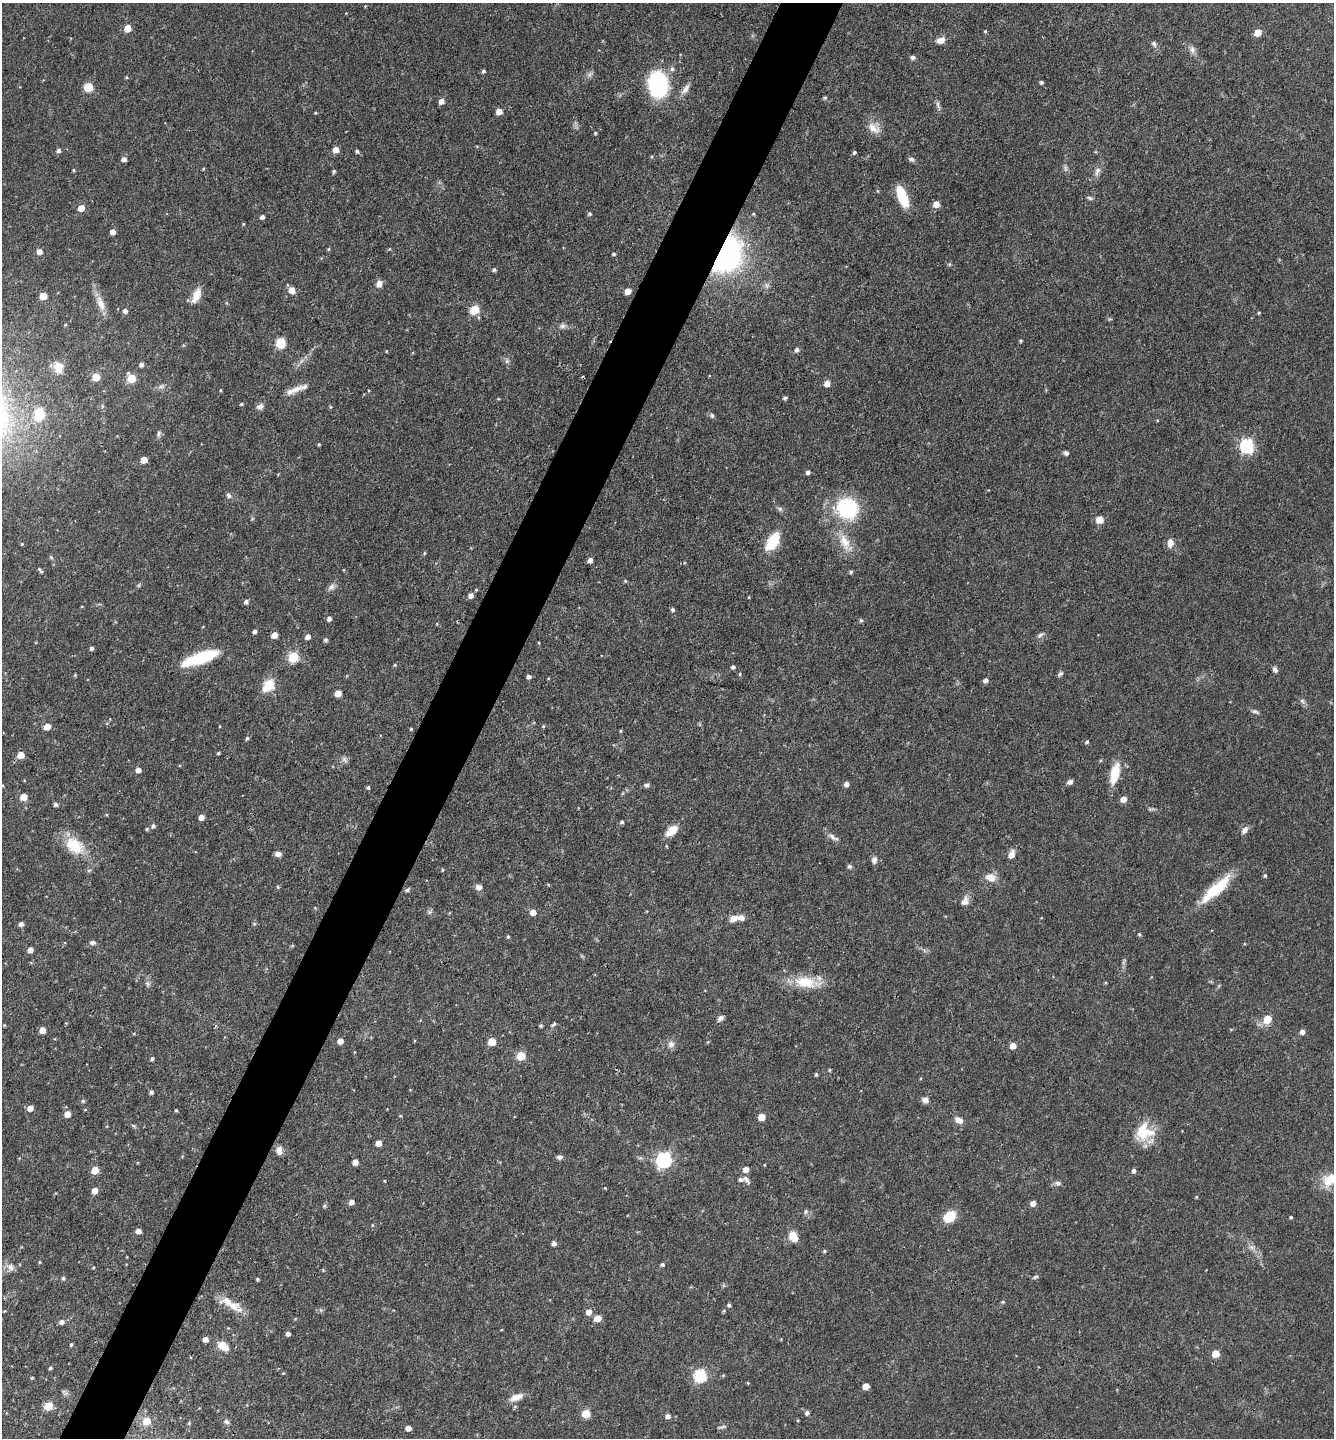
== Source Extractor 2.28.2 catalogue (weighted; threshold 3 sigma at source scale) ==
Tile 7 of 4 x 4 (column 3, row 2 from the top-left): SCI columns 2811-4142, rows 2875-4310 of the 5756 x 5747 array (HDU 1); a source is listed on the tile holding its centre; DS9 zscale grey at full resolution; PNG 1336 x 1440 px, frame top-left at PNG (2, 3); no overlay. Shown black and unused: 5% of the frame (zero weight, under 3 of 4 exposures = <1% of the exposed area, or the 3 px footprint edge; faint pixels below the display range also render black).
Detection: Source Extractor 2.28.2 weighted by HDU 2 'WHT'; one run over the whole footprint, this tile lists its part. Background 0.0897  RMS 0.0041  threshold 0.0183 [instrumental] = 3 sigma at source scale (4.5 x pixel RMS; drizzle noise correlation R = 1.50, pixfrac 1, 0.05/0.05 arcsec/px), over >= 5 px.
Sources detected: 268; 1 too faint to see at this stretch — not listed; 6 inside a brighter listed object's ellipse — not listed separately; the other 261 listed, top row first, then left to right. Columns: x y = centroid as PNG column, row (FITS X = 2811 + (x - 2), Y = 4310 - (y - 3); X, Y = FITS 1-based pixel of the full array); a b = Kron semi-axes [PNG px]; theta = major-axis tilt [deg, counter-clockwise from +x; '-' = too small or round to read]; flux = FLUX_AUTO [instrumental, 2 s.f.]
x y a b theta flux
365 6 3 3 - 0.29
346 13 3 3 - 0.22
127 28 5 5 - 6.6
985 31 4 4 - 0.44
1258 33 5 5 - 6.3
941 40 10 7 26 2.6
1154 43 8 6 -55 1.1
1192 49 11 7 -79 1.8
913 57 6 5 - 1
672 69 6 5 - 1
483 71 4 4 - 0.79
126 77 4 4 - 0.41
1041 82 4 3 - 0.72
658 84 18 14 -85 49
88 87 5 5 - 15
685 89 16 7 55 2.4
825 98 5 4 - 0.57
441 101 6 5 - 2.3
938 105 11 4 -71 1.1
499 111 5 5 - 3.8
874 128 18 11 -35 4.1
595 133 4 4 - 0.51
58 150 5 4 - 1.2
336 150 5 5 - 3.4
357 151 5 4 - 0.75
854 152 4 4 - 0.75
124 159 5 4 - 1.8
912 159 7 5 -2 0.97
1065 168 7 5 -62 0.94
73 170 5 3 - 0.41
334 171 4 4 - 0.64
1097 171 12 6 66 1.9
902 197 22 9 -68 12
1090 198 8 5 -27 0.76
936 204 5 5 - 4.3
81 208 5 5 - 4.5
589 214 5 4 - 0.68
262 217 4 4 - 1.4
243 224 4 4 - 0.34
112 232 4 4 - 2.9
328 249 5 4 - 0.47
39 252 5 5 - 2.7
613 254 4 3 - 0.55
725 254 23 18 66 170
494 270 5 4 - 0.87
379 284 9 7 75 2.2
292 290 6 5 - 4.1
628 291 5 4 - 4.1
196 295 19 9 67 4.7
43 296 5 5 - 8.2
101 303 22 9 -70 4.8
474 310 6 6 - 14
125 311 5 5 - 1.7
1259 313 4 3 - 0.42
563 326 8 7 - 1.3
1021 341 4 3 - 0.51
280 343 6 5 - 24
797 350 6 5 - 1.2
386 351 4 2 - 0.27
507 361 6 5 - 0.79
141 365 5 5 - 1.3
58 367 13 11 -85 4.4
96 377 5 5 - 8
131 378 6 5 - 12
827 383 5 5 - 3.6
161 386 7 5 29 1
296 389 19 8 23 3.2
220 390 5 3 - 0.39
785 398 5 3 - 0.82
498 399 5 3 - 0.34
241 404 4 3 - 0.53
260 406 9 7 17 1.5
330 407 5 3 - 0.4
39 414 6 6 - 29
712 416 7 5 -59 0.86
159 434 9 6 70 1
319 444 4 3 - 0.49
1247 446 7 6 - 64
1066 453 6 5 - 1
144 460 5 5 - 4.9
808 472 5 5 - 1.1
228 495 8 5 -57 1.1
847 508 20 17 -39 36
780 509 6 5 - 0.83
1099 520 7 7 - 3.6
773 542 19 9 59 14
845 542 24 12 -63 7.2
1170 543 11 7 88 2.7
22 544 4 4 - 0.35
51 557 5 5 - 0.57
590 560 5 4 - 1.8
39 569 6 5 - 0.75
851 572 5 4 - 0.64
625 581 4 4 - 0.49
139 585 6 4 71 0.52
331 587 11 7 39 1.6
471 595 5 5 - 2
749 597 4 2 - 0.31
246 602 5 4 - 1.2
673 610 5 4 - 0.72
329 619 5 4 - 1.6
861 620 5 4 - 0.62
254 631 4 4 - 1.1
274 635 5 5 - 3.5
1040 635 11 5 30 1.1
308 637 5 4 - 2
326 640 5 5 - 0.86
91 648 4 4 - 0.93
293 657 6 5 - 26
200 658 37 11 20 20
395 665 4 4 - 0.45
733 667 5 4 - 0.88
1275 670 7 5 -56 1.3
740 674 5 3 - 0.4
1060 674 8 5 37 0.85
75 675 3 3 - 0.48
529 677 5 4 - 1.2
985 680 5 4 - 1.4
269 685 7 6 - 26
338 693 5 5 - 5.1
1302 701 7 5 -45 0.96
1255 711 11 4 -22 1
543 726 4 4 - 0.46
47 727 5 5 - 4.5
411 729 4 3 - 0.4
620 731 4 4 - 0.43
247 738 6 4 59 0.67
1087 742 5 4 - 0.62
218 753 4 3 - 0.54
21 755 5 5 - 5.2
344 759 10 6 -46 1.2
138 770 5 5 - 2.3
1115 773 24 9 75 9
1070 782 6 5 - 1.6
846 784 5 5 - 1.7
647 785 7 5 21 0.96
368 787 4 3 - 0.66
23 797 5 5 - 5.9
1123 799 5 5 - 3.5
56 804 4 4 - 0.92
1150 809 7 4 0 0.7
201 817 5 4 - 2.6
622 822 4 4 - 0.72
153 826 6 5 - 0.76
147 829 4 4 - 0.53
672 830 14 8 41 6
1245 830 11 7 57 1.8
833 837 17 5 -33 1.9
74 846 28 18 -35 12
278 854 7 5 -4 1.8
1011 855 8 6 66 3.7
874 860 9 6 -87 1.8
849 866 6 5 - 0.88
442 870 5 3 - 0.38
1265 875 5 4 - 0.58
990 877 14 9 -14 3.8
278 887 4 4 - 0.46
479 887 7 6 - 1.8
1216 889 44 11 43 16
408 890 6 5 - 0.89
965 901 13 9 61 2.5
429 912 7 4 90 0.75
533 912 5 5 - 3.2
733 918 12 7 22 3.1
21 924 5 5 - 1.5
254 924 5 5 - 0.54
1139 934 5 4 - 0.56
508 937 4 4 - 0.45
92 942 6 5 - 1.4
30 950 5 4 - 2.5
1124 962 10 4 67 0.88
805 982 28 15 -6 12
147 983 8 4 -59 0.88
720 1018 9 6 42 1.5
1267 1019 6 5 - 9.3
553 1024 8 4 36 0.69
4 1025 4 3 - 0.37
541 1026 4 4 - 0.63
42 1030 5 5 - 3.9
1302 1032 5 5 - 1.7
340 1041 5 4 - 3.4
492 1042 5 5 - 8.4
708 1042 4 4 - 0.36
671 1044 9 9 - 2
1013 1046 5 5 - 4
521 1056 5 5 - 12
152 1059 4 3 - 0.83
829 1070 4 4 - 0.45
816 1075 5 4 - 0.53
151 1092 4 4 - 0.97
925 1100 8 7 - 1.9
83 1101 5 5 - 0.67
30 1108 5 5 - 3.2
85 1110 5 3 - 0.32
176 1110 4 3 - 0.46
67 1114 5 5 - 3.7
400 1116 4 3 - 0.34
761 1117 5 5 - 5.6
959 1120 11 7 -30 2.3
133 1125 6 4 -20 0.56
1144 1132 24 21 -21 12
379 1143 5 5 - 3.8
279 1150 10 7 86 2.5
560 1157 7 5 0 1.2
664 1160 7 6 - 85
355 1162 5 5 - 3.1
95 1170 5 5 - 6.4
746 1170 5 5 - 3.4
1134 1171 5 5 - 1.1
746 1179 12 6 -50 1.6
1328 1182 17 11 -53 6
1058 1183 9 6 -8 1.2
605 1188 4 3 - 0.34
95 1191 5 5 - 3.4
1196 1197 5 3 - 0.35
351 1202 5 5 - 2
1033 1203 6 6 - 1.7
324 1206 5 4 - 0.64
806 1212 7 6 - 0.95
949 1217 10 8 37 11
1291 1217 4 3 - 0.46
372 1225 5 3 - 0.38
138 1231 5 4 - 2.2
793 1237 12 9 -59 4.7
554 1243 5 4 - 1.6
1252 1247 9 5 -20 1.3
824 1251 5 4 - 0.54
40 1262 4 3 - 0.43
662 1264 4 4 - 0.77
11 1267 11 8 -57 2.2
93 1268 3 3 - 0.39
323 1270 4 4 - 0.39
1036 1277 8 4 26 0.72
63 1278 4 4 - 0.7
257 1279 3 3 - 0.62
1003 1302 5 4 - 0.5
729 1305 4 4 - 0.83
233 1306 30 11 -20 6.6
588 1312 6 5 - 2.9
598 1318 5 5 - 5.1
61 1322 6 5 - 1.5
288 1334 4 4 - 1.3
205 1339 5 4 - 2.6
71 1344 5 3 - 0.51
222 1345 11 9 -5 3.8
1216 1354 5 5 - 8
50 1368 4 3 - 0.62
283 1373 4 4 - 0.33
700 1376 6 6 - 46
32 1378 4 3 - 0.4
748 1383 4 3 - 0.37
866 1386 5 5 - 4.6
516 1397 19 8 23 3.5
48 1406 5 5 - 13
807 1413 6 5 - 0.94
586 1414 5 5 - 12
668 1416 5 5 - 1.7
147 1421 6 6 - 8
227 1422 8 6 -43 1
722 1427 12 3 12 0.8
408 1428 5 4 - 2.7
Overlapping masked pixels (flux is a lower limit): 1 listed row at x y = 725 254